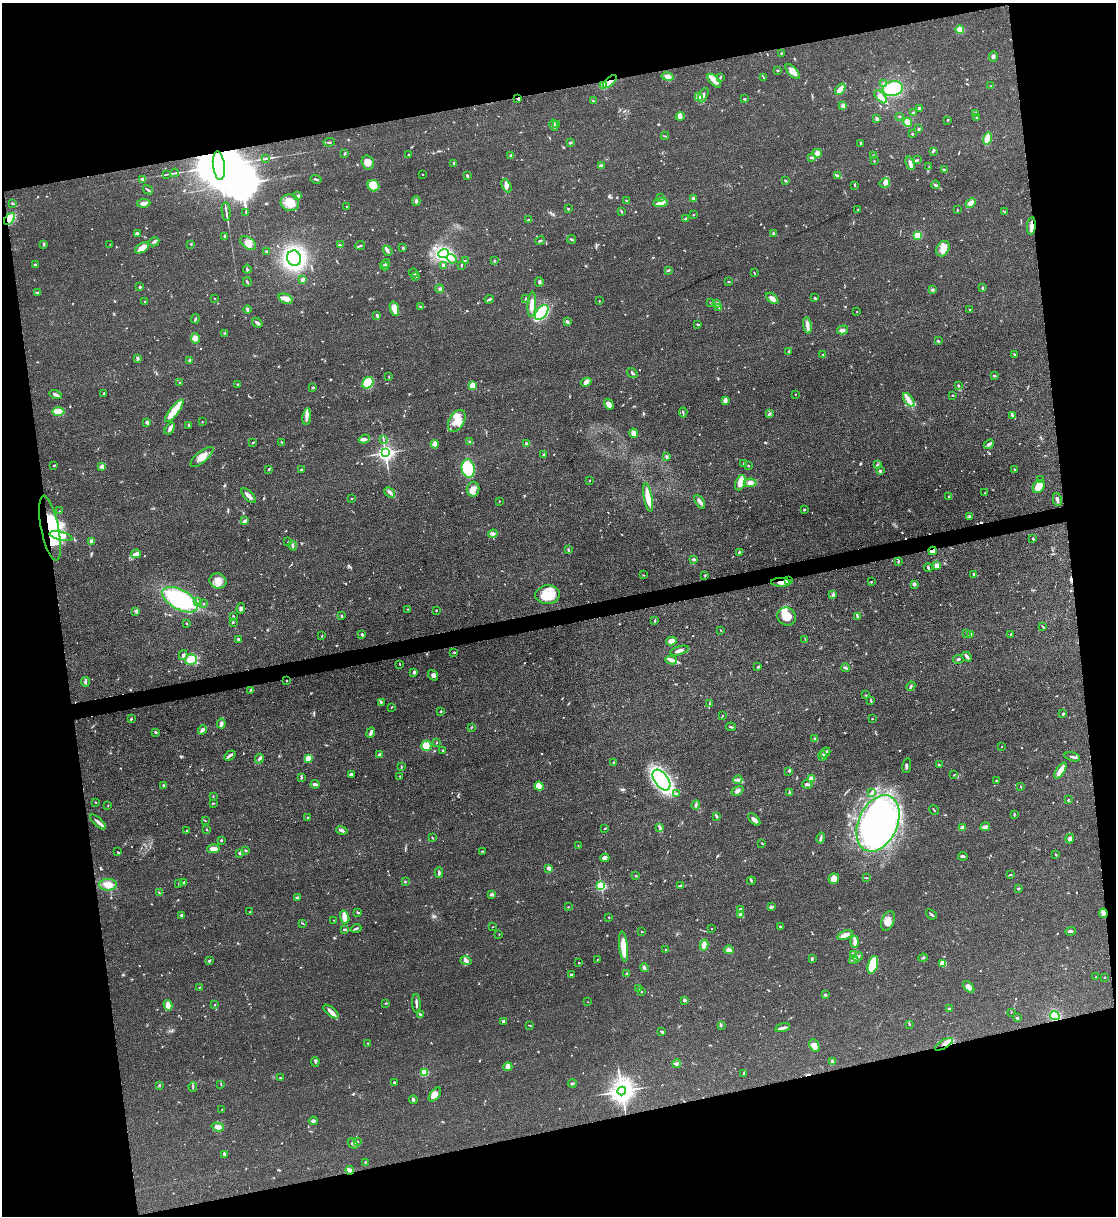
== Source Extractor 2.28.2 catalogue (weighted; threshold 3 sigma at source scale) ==
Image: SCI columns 139-4593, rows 7-4860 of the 4847 x 4868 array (HDU 1 of 3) = the unmasked area's bounding box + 8 px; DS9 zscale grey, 4 x 4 block average (1 PNG px = mean of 4 x 4 image px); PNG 1118 x 1218 px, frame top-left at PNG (2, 3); each listed source drawn as its Kron ellipse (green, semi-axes under 4 px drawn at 4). Shown black and unused: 25% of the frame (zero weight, under 3 of 4 exposures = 1% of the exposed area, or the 3 px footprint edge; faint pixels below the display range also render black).
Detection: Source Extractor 2.28.2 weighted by HDU 2 'WHT'. Background 0.0485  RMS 0.0049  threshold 0.022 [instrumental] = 3 sigma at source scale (4.5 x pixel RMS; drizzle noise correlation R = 1.50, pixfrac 1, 0.05/0.05 arcsec/px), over >= 5 px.
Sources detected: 827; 3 too faint to see at this stretch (4 x 4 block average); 2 inside a brighter object's white glare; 3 cosmic-ray / hot-pixel residue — neither listed nor drawn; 15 coinciding with a brighter row at this scale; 54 inside a brighter listed object's ellipse — not listed separately; of the other 750, all 500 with FLUX_AUTO >= 1.44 (the completeness limit of this list) listed and drawn (250 fainter detections not listed), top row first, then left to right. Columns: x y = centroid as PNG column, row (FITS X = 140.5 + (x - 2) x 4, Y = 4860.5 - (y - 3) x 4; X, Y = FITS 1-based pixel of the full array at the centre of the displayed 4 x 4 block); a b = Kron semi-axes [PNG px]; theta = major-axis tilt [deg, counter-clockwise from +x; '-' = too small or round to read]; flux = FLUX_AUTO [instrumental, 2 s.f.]
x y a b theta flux
960 29 4 4 - 22
782 53 3 2 - 2.2
993 56 5 3 - 5.8
778 70 3 2 - 2.7
793 72 9 4 -46 24
668 77 6 3 -12 15
720 78 2 2 - 1.8
763 78 2 2 - 1.5
714 81 8 3 -47 15
610 82 8 3 41 14
883 84 2 2 - 4.2
604 85 4 4 - 27
991 86 2 2 - 1.9
840 89 6 3 52 25
893 89 10 7 11 110
703 95 8 3 65 8.5
699 97 4 3 - 10
880 97 8 3 -48 24
518 98 3 2 - 4
745 99 3 2 - 2.8
593 101 3 2 - 3
843 106 3 3 - 7.7
919 108 2 2 - 5
913 112 3 2 - 2.7
975 114 3 3 - 4
680 116 4 4 - 10
899 116 2 2 - 2.5
977 117 2 2 - 4
877 119 3 2 - 10
948 120 2 2 - 2.2
908 122 4 3 - 25
557 124 4 2 - 4.6
554 125 5 2 - 7.1
919 129 2 2 - 4
912 134 2 2 - 2
665 136 4 2 - 2
987 139 6 3 75 48
329 142 6 2 7 3.9
570 143 3 2 - 2.9
861 143 3 2 - 3.6
933 151 4 2 - 4
817 153 4 4 - 16
344 154 3 2 - 2
409 154 2 2 - 4.3
874 155 2 2 - 2.6
511 156 3 3 - 4.7
811 157 3 2 - 3.5
266 158 3 2 - 2.5
917 160 2 2 - 1.7
874 161 2 2 - 1.7
368 162 7 6 - 17
454 163 3 2 - 2.7
910 163 7 2 -71 13
219 165 14 6 -83 39000
601 166 3 2 - 13
929 167 3 2 - 1.5
945 170 3 2 - 6.1
175 173 4 2 - 4.1
166 174 2 2 - 1.6
422 174 2 2 - 3.2
837 175 3 3 - 4.1
467 176 3 2 - 4.7
316 179 5 2 - 4.3
143 180 3 2 - 4.3
786 181 2 2 - 1.8
885 183 5 4 - 9.8
854 185 3 2 - 1.9
935 185 4 2 - 4.6
373 186 6 5 - 63
507 186 7 3 -63 11
148 190 5 2 - 4.8
298 196 3 2 - 9.3
660 198 2 2 - 2.9
693 199 3 3 - 5.2
626 200 2 2 - 2.8
416 201 5 2 - 5.4
12 203 3 2 - 2.5
144 203 7 3 8 14
290 203 9 8 - 46
660 203 7 3 6 13
971 203 5 3 - 15
346 206 2 2 - 1.8
568 209 2 2 - 3
858 209 2 2 - 1.9
957 210 3 2 - 1.6
622 211 2 2 - 4.4
226 212 9 2 -84 7.9
246 212 3 2 - 3.7
1005 212 2 2 - 1.5
693 215 2 2 - 2.1
686 218 2 2 - 2.1
10 219 7 4 50 62
528 220 4 2 - 3.2
1031 226 8 2 83 29
773 233 3 2 - 4.6
137 234 3 3 - 13
917 235 4 3 - 26
224 236 3 2 - 4.9
572 239 4 2 - 3.5
540 241 5 2 - 4.2
154 242 5 2 - 4.4
248 243 9 5 -32 21
44 244 3 2 - 3.6
191 244 2 2 - 2.2
110 245 2 2 - 1.7
340 245 3 2 - 2.7
360 245 5 2 - 3.8
142 248 8 4 33 24
403 248 3 2 - 2.9
943 249 8 6 56 21
266 251 3 2 - 3.9
388 251 5 3 - 6.3
444 253 5 4 - 190
294 258 8 6 -69 420
452 259 5 3 - 11
465 260 2 2 - 2.2
494 261 2 2 - 8.9
35 264 2 2 - 7.8
386 264 4 2 - 4.6
443 265 3 2 - 5.4
384 266 4 3 - 7.4
462 266 3 2 - 1.9
247 269 4 2 - 2.9
668 270 3 2 - 2.5
414 273 5 2 - 3.2
754 273 2 2 - 1.9
416 277 3 2 - 2.2
303 280 4 3 - 9.5
247 282 5 2 - 3.7
539 282 4 3 - 4.5
728 282 2 2 - 1.9
140 287 3 2 - 3.1
982 288 3 2 - 4.4
439 289 4 2 - 4.1
932 290 3 2 - 5.5
38 293 3 2 - 2.3
214 298 2 2 - 1.8
772 298 7 4 -40 14
815 298 2 2 - 3.6
286 299 7 4 -24 24
489 299 4 2 - 6.6
525 299 3 2 - 2
145 301 2 2 - 1.5
599 301 2 2 - 1.9
711 303 3 2 - 1.8
717 303 3 3 - 5.5
532 304 12 3 86 25
420 307 2 2 - 2.3
719 307 3 2 - 2.9
247 309 4 2 - 8.8
394 309 7 3 -73 35
969 310 2 2 - 3.3
857 311 2 2 - 1.8
542 312 9 5 52 160
377 315 3 2 - 6.6
195 319 5 2 - 3.9
567 322 3 3 - 5.7
257 323 5 2 - 8.6
697 324 3 2 - 2.6
807 326 8 3 -81 13
843 330 6 4 16 11
224 333 2 2 - 1.5
196 338 5 4 - 19
938 341 3 2 - 4.1
789 352 3 2 - 3.1
1014 354 3 2 - 2.2
823 355 2 2 - 2.1
138 358 4 2 - 4.7
190 360 4 2 - 5.6
632 373 6 2 -36 4
994 376 3 2 - 3.4
389 377 2 2 - 1.5
180 382 2 2 - 2.6
586 382 5 3 - 14
368 383 6 5 - 75
238 384 2 2 - 4
958 385 2 2 - 2.7
472 386 3 3 - 33
313 388 2 2 - 4.4
104 393 2 2 - 2.3
56 394 6 2 -15 11
795 394 2 2 - 1.5
952 395 2 2 - 2.2
909 400 8 4 -54 16
725 401 4 3 - 12
609 404 6 4 -58 18
174 411 14 4 52 55
58 412 6 3 -1 64
683 413 5 2 - 3.7
769 414 3 2 - 2
1013 415 3 2 - 3.2
307 416 8 3 81 11
457 421 12 7 60 34
147 422 4 2 - 6.9
202 422 2 2 - 2
189 425 4 2 - 2.8
170 429 6 3 56 8.2
634 433 4 3 - 20
364 439 5 3 - 7.7
383 440 2 2 - 1.5
282 442 3 2 - 2.1
470 442 3 2 - 2.3
252 443 2 2 - 2.6
435 444 4 4 - 24
526 444 4 2 - 4.6
989 444 5 2 - 8.1
385 453 3 3 - 1500
543 454 2 2 - 2.3
667 456 3 3 - 4.7
202 457 14 5 39 34
744 463 2 2 - 1.8
54 465 3 2 - 2.6
748 465 2 2 - 1.9
877 465 2 2 - 2.1
102 466 3 3 - 14
269 469 3 2 - 3.9
468 469 9 6 -78 200
1015 469 2 2 - 2.3
301 470 3 2 - 5.4
880 471 2 2 - 4.6
1041 479 2 2 - 1.9
589 481 2 2 - 2.6
740 483 8 5 69 30
750 483 6 4 3 15
1039 487 7 5 57 46
473 489 7 6 - 22
390 492 6 4 -40 8.5
985 493 4 2 - 2.5
249 496 9 3 -45 14
949 496 2 2 - 2.7
648 497 14 3 -79 47
352 498 3 2 - 1.6
1057 499 6 2 -80 8.3
499 501 2 2 - 1.5
700 502 8 3 -60 9.6
804 510 3 2 - 3.2
59 511 2 2 - 1.5
969 517 3 2 - 3.8
245 521 4 2 - 12
50 528 33 9 -79 180
493 534 5 3 - 5.9
61 536 11 4 -14 21
1033 539 3 2 - 2.5
91 541 2 2 - 16
288 542 2 2 - 1.5
293 546 4 2 - 4.1
568 550 3 2 - 3.6
933 551 4 3 - 8.4
739 552 3 2 - 3.4
136 554 5 3 - 17
694 559 3 2 - 6.2
898 561 3 2 - 2.7
937 566 3 3 - 13
928 567 4 2 - 3.7
974 574 3 2 - 3.2
643 575 2 2 - 1.5
705 575 3 2 - 2.5
788 580 3 3 - 4.3
218 581 8 7 - 26
781 582 9 3 -1 15
871 582 2 2 - 2.7
914 584 3 2 - 8.1
548 595 12 9 6 52
833 595 2 2 - 1.6
180 600 20 10 -29 300
197 601 2 2 - 1.6
204 603 2 2 - 2.3
241 608 5 3 - 5.9
408 609 3 2 - 2.1
436 610 2 2 - 2.9
136 611 3 2 - 2.6
233 616 3 2 - 2.5
342 616 3 2 - 3.4
787 616 9 8 - 53
858 617 2 2 - 2
655 621 3 2 - 3.5
233 622 2 2 - 3.4
186 623 2 2 - 1.9
1042 626 3 2 - 2
721 630 2 2 - 1.4
362 634 3 2 - 6.4
967 634 3 2 - 1.5
1011 634 2 2 - 2.9
971 635 3 2 - 5.8
322 636 2 2 - 1.9
239 639 3 2 - 6.1
805 639 2 2 - 1.7
671 641 5 4 - 15
679 651 9 3 16 13
454 653 3 2 - 1.8
183 655 5 2 - 5.6
967 657 5 2 - 14
191 659 6 5 - 48
958 659 5 2 - 4.8
671 660 6 2 -12 8.1
400 664 2 2 - 1.5
758 667 3 2 - 1.9
845 668 4 2 - 7.1
414 672 2 2 - 11
433 675 5 3 - 8
286 681 2 2 - 1.7
85 682 5 2 - 5.9
911 686 5 2 - 3.7
251 690 3 2 - 1.9
866 695 2 2 - 1.6
871 701 4 2 - 3
381 702 4 3 - 3.9
709 704 3 2 - 2
391 707 3 2 - 2.1
441 711 2 2 - 7.6
1063 714 2 2 - 5
723 715 3 2 - 1.8
131 719 3 2 - 2.9
872 719 2 2 - 1.5
221 724 5 3 - 7
471 727 2 2 - 2.1
731 727 5 2 - 3.7
202 730 5 3 - 8
155 732 3 2 - 4.2
371 733 6 2 67 10
815 739 2 2 - 5.9
436 743 2 2 - 2.7
426 746 5 5 - 38
1002 747 2 2 - 1.6
442 750 2 2 - 2.7
825 752 5 3 - 6.4
230 755 6 2 34 6.5
380 755 2 2 - 35
822 756 5 2 - 6.6
1072 757 8 2 -14 6
308 758 2 2 - 39
259 759 5 2 - 5.2
613 762 3 2 - 2.1
939 765 2 2 - 2.3
907 766 7 2 80 5.9
401 767 3 2 - 2.1
789 771 3 2 - 1.9
1060 771 9 3 57 37
351 774 3 2 - 7.2
954 775 2 2 - 1.7
400 776 2 2 - 1.6
301 777 3 2 - 2.9
811 779 4 3 - 13
661 780 12 7 -54 580
738 780 4 3 - 7.2
996 780 2 2 - 5.3
315 784 4 2 - 8.8
807 785 5 2 - 5.3
164 786 4 2 - 4.4
539 786 4 4 - 37
1021 787 2 2 - 2.1
737 791 6 3 30 10
789 793 3 2 - 3
872 793 4 2 - 6.6
676 794 3 2 - 2.9
213 796 3 2 - 1.6
1068 799 2 2 - 1.5
95 802 2 2 - 1.6
213 803 3 2 - 2.4
108 805 2 2 - 1.6
696 805 5 2 - 4.7
934 810 5 2 - 2.8
1014 814 3 2 - 2.3
717 817 4 2 - 5.4
308 818 2 2 - 1.9
754 819 7 3 -45 13
205 821 3 2 - 1.6
98 822 10 2 -42 12
878 823 29 19 65 980
962 827 3 2 - 10
985 827 5 2 - 13
605 828 2 2 - 1.9
660 828 4 3 - 4.7
206 829 2 2 - 2
342 830 5 2 - 6.8
187 831 3 2 - 1.7
432 837 3 2 - 1.6
821 838 5 3 - 5.2
1070 839 5 3 - 7.3
221 840 2 2 - 3.2
762 843 4 2 - 1.9
578 846 2 2 - 1.6
213 849 6 3 2 21
245 850 3 2 - 2.6
482 851 3 2 - 1.5
117 852 2 2 - 1.4
240 853 2 2 - 7
1056 855 3 2 - 2.1
963 856 5 2 - 6.6
605 858 4 3 - 12
549 868 3 2 - 19
439 873 5 2 - 7
1010 875 4 2 - 1.8
635 876 2 2 - 1.6
866 878 3 2 - 2.5
834 879 5 5 - 21
751 881 4 2 - 3.5
184 882 3 2 - 3.1
405 882 3 2 - 2.2
179 883 3 2 - 3.4
108 885 9 6 3 24
601 886 2 2 - 420
680 886 4 2 - 3.4
1018 889 3 2 - 3.5
159 893 3 2 - 2.1
492 894 4 3 - 4.3
297 898 4 2 - 4.1
568 907 2 2 - 1.7
771 907 3 2 - 11
741 909 2 2 - 6.1
250 912 2 2 - 1.6
357 912 3 2 - 3.2
1103 913 4 2 - 17
741 914 4 3 - 7.6
931 914 6 2 -40 4.9
181 915 2 2 - 17
345 917 7 4 -72 19
609 917 2 2 - 1.5
334 920 3 2 - 2.1
888 921 10 6 67 27
303 923 4 2 - 2.1
780 926 3 2 - 2.9
492 927 2 2 - 1.6
356 928 5 2 - 3.7
344 929 3 2 - 2.5
712 929 2 2 - 2.3
642 931 2 2 - 1.5
1070 931 5 2 - 7.1
499 934 2 2 - 1.8
845 935 8 3 20 22
855 942 6 3 -86 8.5
704 945 5 3 - 19
624 946 15 4 -84 53
666 950 2 2 - 2.5
729 950 5 3 - 6.9
854 955 3 2 - 2.4
858 957 5 2 - 8.7
923 958 5 2 - 2.6
812 959 4 2 - 4.4
597 960 3 2 - 1.5
854 960 5 3 - 5.1
209 961 3 2 - 4.2
466 961 5 3 - 8.4
579 963 2 2 - 1.9
943 963 4 4 - 25
873 965 9 5 73 110
644 968 4 2 - 4.4
627 974 3 2 - 3.4
571 975 2 2 - 12
1096 977 2 2 - 1.6
1105 977 2 2 - 1.7
199 987 3 2 - 1.7
969 987 7 4 -48 14
638 989 4 2 - 4.3
642 992 2 2 - 2.1
825 995 2 2 - 16
684 1000 2 2 - 20
588 1002 2 2 - 1.9
386 1003 2 2 - 2.4
416 1003 9 2 -87 8.6
168 1005 5 3 - 28
215 1005 2 2 - 1.8
949 1009 3 2 - 2.4
331 1012 9 3 -41 15
1011 1012 2 2 - 1.6
420 1014 3 2 - 3.2
1055 1016 5 4 - 79
1017 1018 3 2 - 3.6
503 1021 3 2 - 4.4
909 1024 3 2 - 2.3
530 1025 3 2 - 1.8
721 1026 3 2 - 2.1
783 1028 7 3 14 9.7
662 1032 4 2 - 4.3
368 1043 2 2 - 2
944 1044 10 3 30 22
814 1045 6 4 -66 22
315 1062 5 2 - 3.9
832 1062 3 2 - 7.8
677 1064 4 2 - 5.2
508 1067 4 4 - 12
424 1073 2 2 - 200
744 1073 4 2 - 3.1
280 1078 3 2 - 2.3
394 1082 2 2 - 4.3
221 1084 4 2 - 1.9
572 1084 4 2 - 3.6
159 1085 3 2 - 2.1
193 1087 5 2 - 3.8
622 1091 4 4 - 3700
435 1095 8 4 51 21
413 1100 4 2 - 5.1
222 1109 2 2 - 1.5
313 1121 4 2 - 6.9
218 1127 6 4 -14 11
357 1141 2 2 - 2.8
353 1143 5 3 - 7.5
224 1154 3 3 - 4.3
365 1162 2 2 - 2
350 1170 4 2 - 14
Overlapping masked pixels (flux is a lower limit): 13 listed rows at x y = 610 82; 518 98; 219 165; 10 219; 1031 226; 50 528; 933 551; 788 580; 781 582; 1103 913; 1055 1016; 944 1044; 350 1170
Diffuse or blended objects may show on this block-average render without a row.